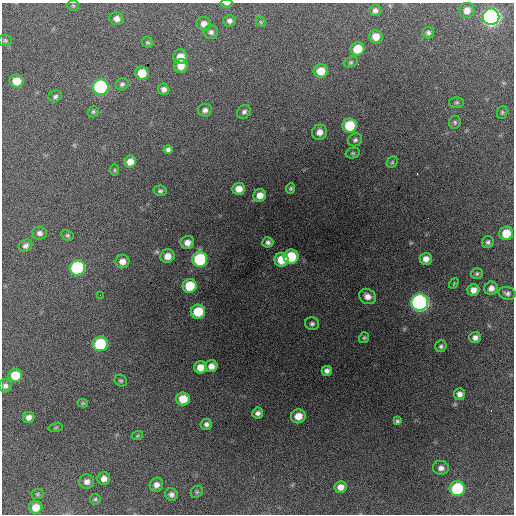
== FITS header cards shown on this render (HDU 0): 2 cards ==
NAXIS1  =                  512 / Axis length
NAXIS2  =                  512 / Axis length

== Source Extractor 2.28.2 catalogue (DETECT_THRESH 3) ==
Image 512 x 512 px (HDU 0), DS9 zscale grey, 1 PNG px = 1 image px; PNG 516 x 516 px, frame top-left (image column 1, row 512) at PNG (2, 3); each listed source drawn as its Kron ellipse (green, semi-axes under 4 px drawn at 4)
Background 1790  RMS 27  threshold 80.4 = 3 sigma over >= 5 px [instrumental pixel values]
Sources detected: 99; all 99 listed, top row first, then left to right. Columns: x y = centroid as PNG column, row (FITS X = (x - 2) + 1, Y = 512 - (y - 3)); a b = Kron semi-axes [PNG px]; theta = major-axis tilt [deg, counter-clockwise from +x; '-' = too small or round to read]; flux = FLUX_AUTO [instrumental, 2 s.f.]
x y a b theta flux
227 4 7 3 0 3000
73 6 6 5 - 2700
375 10 6 6 - 6500
467 10 7 7 - 14000
491 17 8 8 - 750000
117 19 7 6 - 9900
229 21 6 6 - 6500
261 22 6 4 -45 2600
204 24 7 7 - 11000
211 32 7 6 - 5300
428 33 6 6 - 4900
376 37 7 7 - 19000
5 40 7 5 -2 3000
148 43 6 5 - 2900
358 49 7 6 - 40000
180 57 7 7 - 20000
351 62 7 5 15 3300
181 66 7 7 - 18000
321 71 7 7 - 29000
142 73 7 6 - 31000
16 81 7 6 - 30000
122 84 6 6 - 4400
101 87 8 7 - 240000
164 89 6 5 - 8300
55 96 7 5 22 4300
456 102 7 5 0 3100
205 110 7 6 - 7500
93 112 6 5 - 2900
244 112 8 6 43 5200
502 112 6 5 - 2800
455 122 6 6 - 3700
350 126 7 7 - 68000
319 132 7 7 - 13000
355 140 7 6 - 4500
168 149 4 4 - 4800
353 153 7 5 14 3300
130 162 6 6 - 16000
392 162 6 5 - 2800
115 170 6 3 -90 2100
291 188 5 4 - 3300
239 189 6 6 - 18000
160 191 6 5 - 3900
260 195 6 6 - 16000
40 233 7 6 - 6800
506 233 7 6 - 38000
67 235 6 5 - 3200
268 242 5 5 - 5600
488 242 6 6 - 4500
187 243 7 6 - 13000
25 246 7 6 - 6200
167 256 7 6 - 17000
291 257 7 7 - 69000
200 259 7 7 - 140000
426 259 6 6 - 12000
281 260 7 7 - 38000
122 262 7 6 - 13000
77 268 8 7 - 180000
477 273 6 5 - 3400
454 283 5 3 - 1700
190 286 7 7 - 59000
491 288 7 6 - 10000
473 290 6 5 - 12000
507 293 8 6 -14 5700
100 295 2 2 - 730
367 296 9 7 -29 13000
420 302 8 8 - 590000
198 312 7 7 - 56000
312 324 7 6 - 5100
475 337 6 5 - 7300
364 338 5 4 - 2900
100 344 7 7 - 100000
441 346 6 5 - 4100
211 366 6 6 - 13000
200 367 6 6 - 19000
327 371 5 5 - 7500
15 375 7 6 - 42000
121 381 6 5 - 3200
5 386 6 6 - 6500
459 394 6 5 - 8500
183 399 7 6 - 33000
83 403 5 4 - 2200
258 413 5 5 - 6800
298 416 7 7 - 22000
29 417 6 5 - 9500
397 421 4 3 - 3000
206 424 5 5 - 5700
56 428 7 3 9 2200
137 436 6 4 18 2400
441 468 8 7 - 8800
104 479 6 6 - 11000
87 482 7 7 - 9100
156 485 7 6 - 9700
340 487 6 5 - 13000
457 489 7 7 - 120000
197 492 7 5 45 2900
37 494 6 5 - 2800
171 494 6 6 - 6700
95 499 5 5 - 2900
36 507 6 6 - 23000
At the frame edge (FLAGS 8, measured only in part): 1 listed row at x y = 227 4